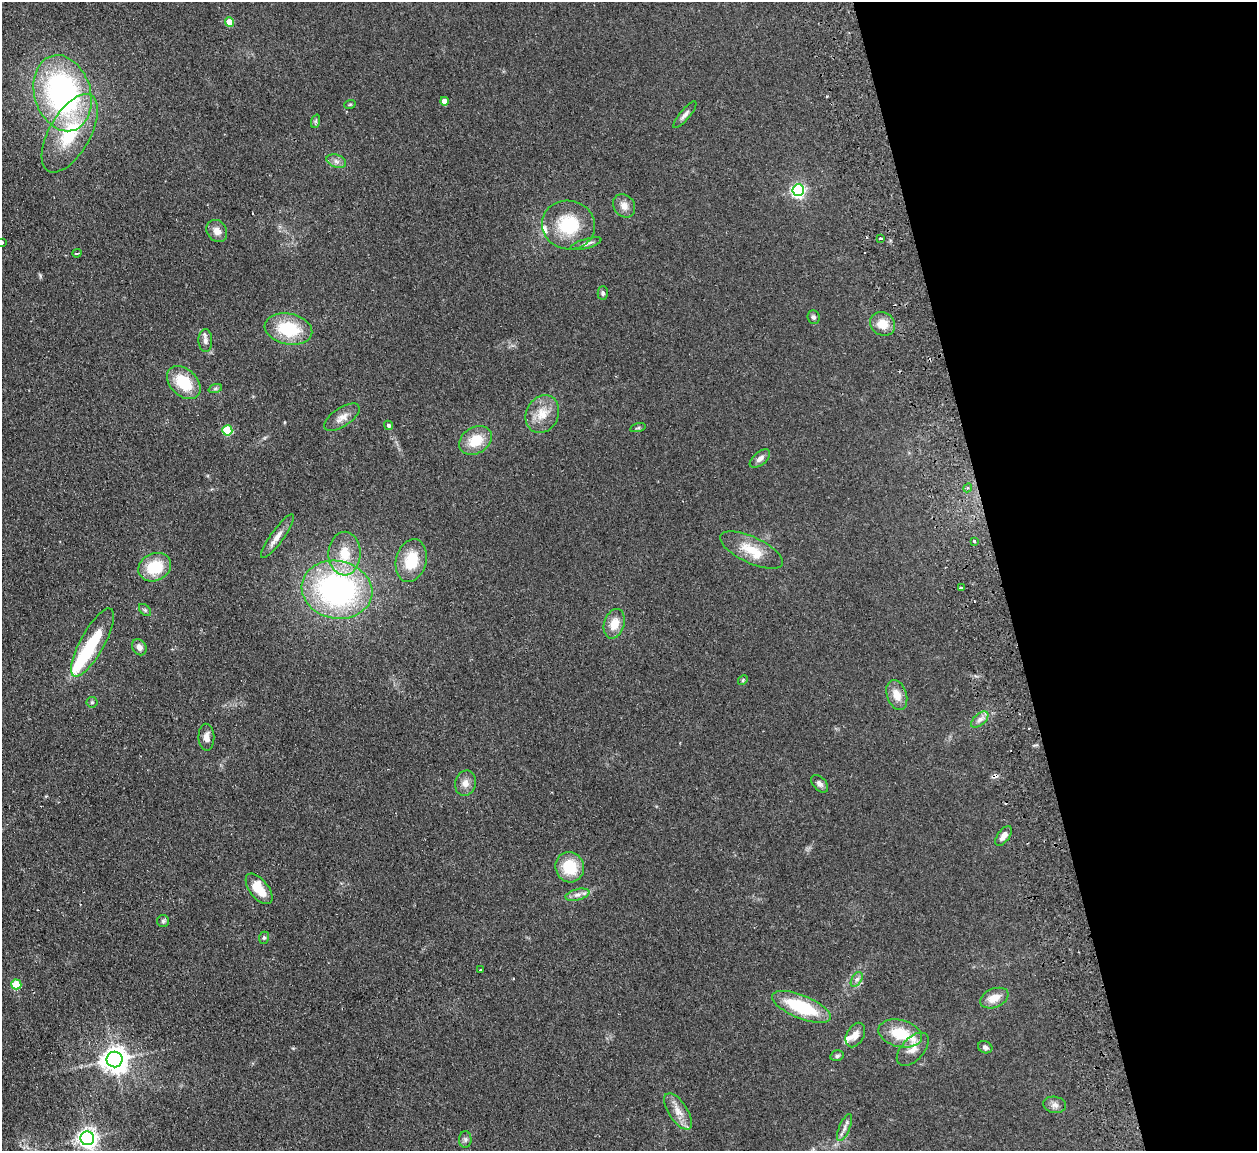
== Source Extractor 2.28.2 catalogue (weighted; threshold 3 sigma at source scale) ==
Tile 12 of 4 x 4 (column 4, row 3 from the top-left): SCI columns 3822-5076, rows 1309-2457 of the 5132 x 5031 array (HDU 1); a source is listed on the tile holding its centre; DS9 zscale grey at full resolution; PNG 1259 x 1153 px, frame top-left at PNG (2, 2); each listed source drawn as its Kron ellipse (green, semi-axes under 4 px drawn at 4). Shown black and unused: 20% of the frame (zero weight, under 2 of 3 exposures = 3% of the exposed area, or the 3 px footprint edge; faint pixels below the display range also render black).
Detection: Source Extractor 2.28.2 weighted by HDU 2 'WHT'; one run over the whole footprint, this tile lists its part. Background 0.136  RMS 0.011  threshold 0.0505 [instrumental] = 3 sigma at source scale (4.5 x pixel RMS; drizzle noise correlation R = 1.50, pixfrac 1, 0.05/0.05 arcsec/px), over >= 5 px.
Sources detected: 78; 1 inside a brighter object's white glare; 2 cosmic-ray / hot-pixel residue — neither listed nor drawn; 3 inside a brighter listed object's ellipse — not listed separately; the other 72 listed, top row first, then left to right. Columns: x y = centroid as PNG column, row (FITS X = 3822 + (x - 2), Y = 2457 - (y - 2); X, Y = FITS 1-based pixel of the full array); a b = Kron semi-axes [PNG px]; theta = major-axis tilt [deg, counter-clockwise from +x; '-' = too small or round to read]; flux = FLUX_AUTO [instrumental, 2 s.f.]
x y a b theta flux
229 22 5 4 - 23
62 93 39 28 -73 250
444 101 4 4 - 11
350 104 6 3 19 1.1
685 115 17 5 51 4.3
316 121 7 4 71 1.8
70 133 44 20 60 67
336 161 10 6 -19 4.2
798 190 6 6 - 230
624 206 12 10 -54 8.1
568 225 27 24 -13 53
217 231 12 9 -55 8.3
881 238 3 3 - 2.7
2 243 3 3 - 1.4
586 244 16 5 16 4.3
77 253 4 3 - 6.1
603 293 7 5 -88 2.1
813 317 7 6 - 2.7
883 324 13 11 -31 15
288 329 24 15 -11 48
205 341 11 7 -89 4.8
184 383 19 13 -44 37
215 389 7 4 19 2
542 414 19 16 62 20
342 417 20 9 34 8.9
389 425 5 4 - 2.4
638 428 8 3 13 1.3
227 430 5 5 - 49
476 440 17 13 31 25
760 459 12 6 39 5.4
968 488 4 4 - 1.7
277 536 26 6 54 9.1
974 541 3 3 - 1.6
751 550 34 13 -25 26
345 554 22 16 89 28
411 560 22 15 76 33
155 567 17 13 25 36
962 588 4 3 - 26
337 590 35 29 -12 260
145 610 7 4 -45 1.9
614 624 15 10 74 15
92 642 38 12 61 50
139 647 8 7 - 5.8
743 680 5 4 - 1.3
897 695 15 10 -71 13
92 702 5 5 - 1.5
980 720 10 5 41 5
206 737 13 8 -88 7.4
465 783 13 10 74 7.8
820 784 10 6 -46 4.1
1003 836 11 6 54 6
570 867 15 14 - 33
259 889 18 9 -52 24
577 895 12 5 14 5.1
163 921 6 6 - 2.1
264 938 6 5 - 1.7
480 970 3 3 - 1.3
857 979 8 5 58 3
16 984 5 5 - 46
994 998 15 9 23 14
801 1007 31 11 -22 59
900 1033 22 13 -14 33
855 1035 13 8 62 7.6
985 1047 7 6 - 3
913 1049 20 11 47 11
837 1056 7 5 14 2.3
114 1059 8 8 - 1100
1055 1105 11 8 -10 5.4
678 1111 21 9 -57 12
845 1127 14 5 68 4.8
87 1138 7 7 - 560
465 1139 8 6 89 2.9
Isophote crosses this tile's border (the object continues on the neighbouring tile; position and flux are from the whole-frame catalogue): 1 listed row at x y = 2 243